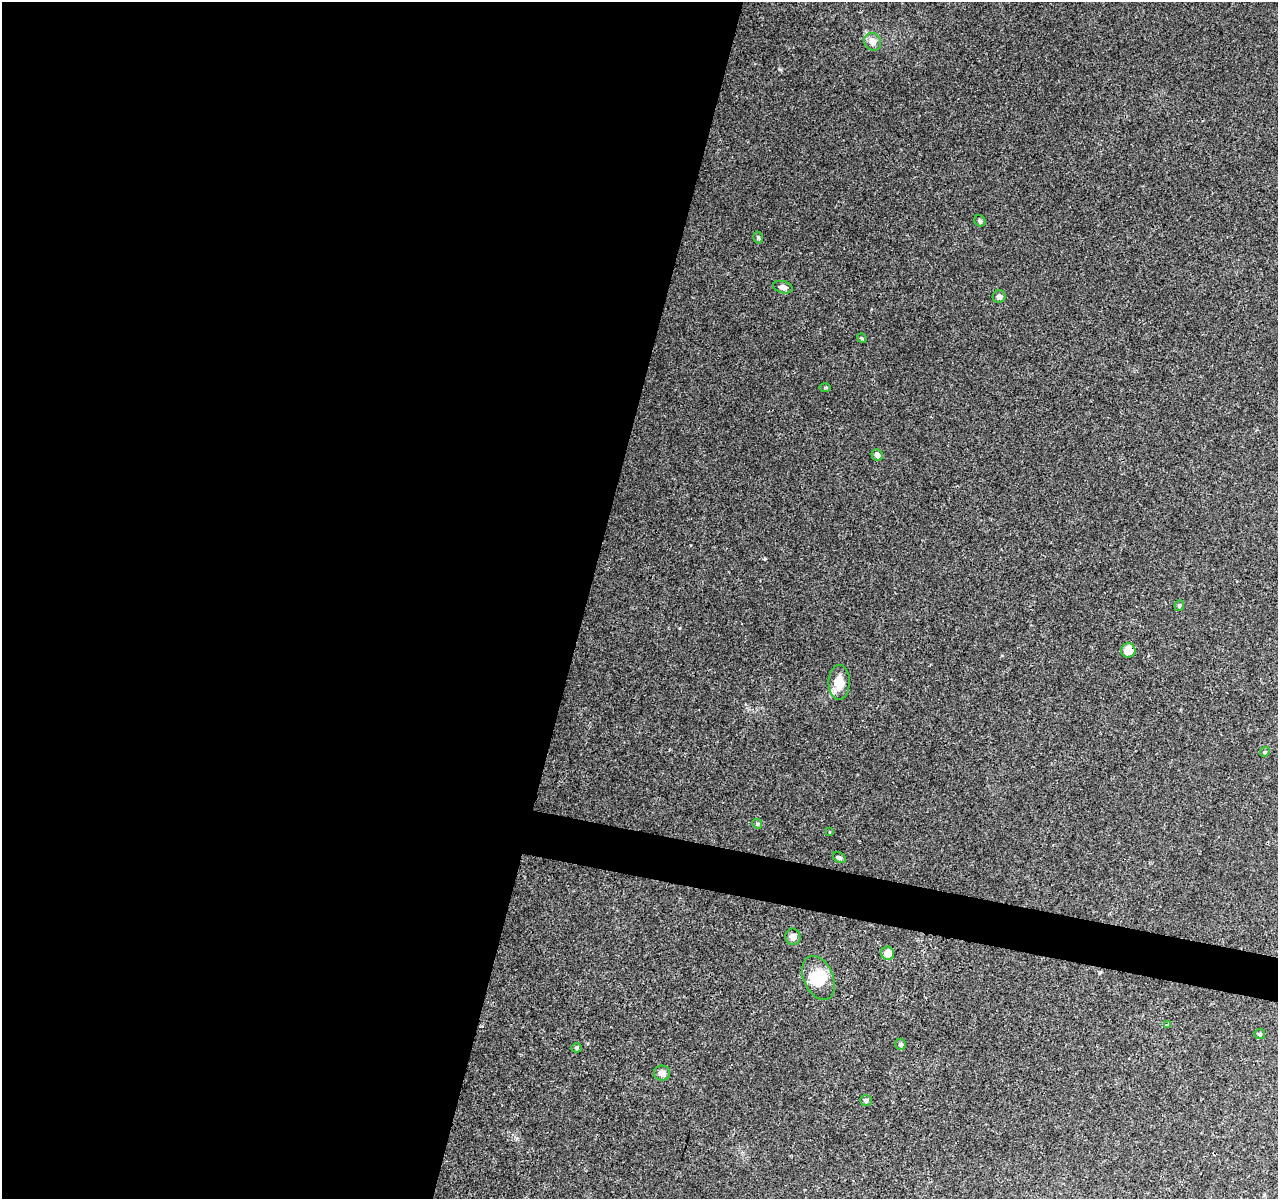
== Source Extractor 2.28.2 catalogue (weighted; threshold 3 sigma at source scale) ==
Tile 5 of 4 x 4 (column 1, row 2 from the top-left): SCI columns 10-1285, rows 2681-3877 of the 5117 x 5298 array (HDU 1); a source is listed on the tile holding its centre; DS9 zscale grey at full resolution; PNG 1280 x 1201 px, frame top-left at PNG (2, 2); each listed source drawn as its Kron ellipse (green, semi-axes under 4 px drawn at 4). Shown black and unused: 48% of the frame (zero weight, under 3 of 4 exposures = <1% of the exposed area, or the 3 px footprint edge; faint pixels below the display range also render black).
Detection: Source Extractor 2.28.2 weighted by HDU 2 'WHT'; one run over the whole footprint, this tile lists its part. Background 0.0078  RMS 0.0023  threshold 0.0102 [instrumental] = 3 sigma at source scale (4.5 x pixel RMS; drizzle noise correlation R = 1.50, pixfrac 1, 0.0396/0.0396 arcsec/px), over >= 5 px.
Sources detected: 26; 2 inside a brighter object's white glare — neither listed nor drawn; the other 24 listed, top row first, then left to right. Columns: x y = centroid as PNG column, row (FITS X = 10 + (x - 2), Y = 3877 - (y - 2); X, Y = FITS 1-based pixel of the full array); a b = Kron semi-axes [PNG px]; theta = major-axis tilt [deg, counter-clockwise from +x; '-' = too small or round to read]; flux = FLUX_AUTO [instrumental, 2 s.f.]
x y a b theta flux
873 42 9 8 - 1.7
980 221 6 5 - 0.48
758 237 6 4 -74 0.35
783 287 10 6 -13 1.1
999 297 6 6 - 0.84
862 338 5 4 - 0.27
825 388 5 3 - 0.24
877 455 6 5 - 1.1
1179 605 5 5 - 0.36
1128 650 7 7 - 3.3
839 682 17 10 89 3.6
1265 752 5 4 - 0.29
757 824 5 4 - 0.31
829 832 4 2 - 0.14
839 857 7 5 -31 0.43
793 937 8 7 - 1.2
888 953 7 6 - 2.4
818 978 23 14 -66 4.5
1167 1025 4 3 - 0.24
1260 1034 5 5 - 0.37
901 1044 5 5 - 0.54
576 1048 5 4 - 0.31
662 1073 8 7 - 1.3
866 1100 6 5 - 0.54
Overlapping masked pixels (flux is a lower limit): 1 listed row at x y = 1128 650